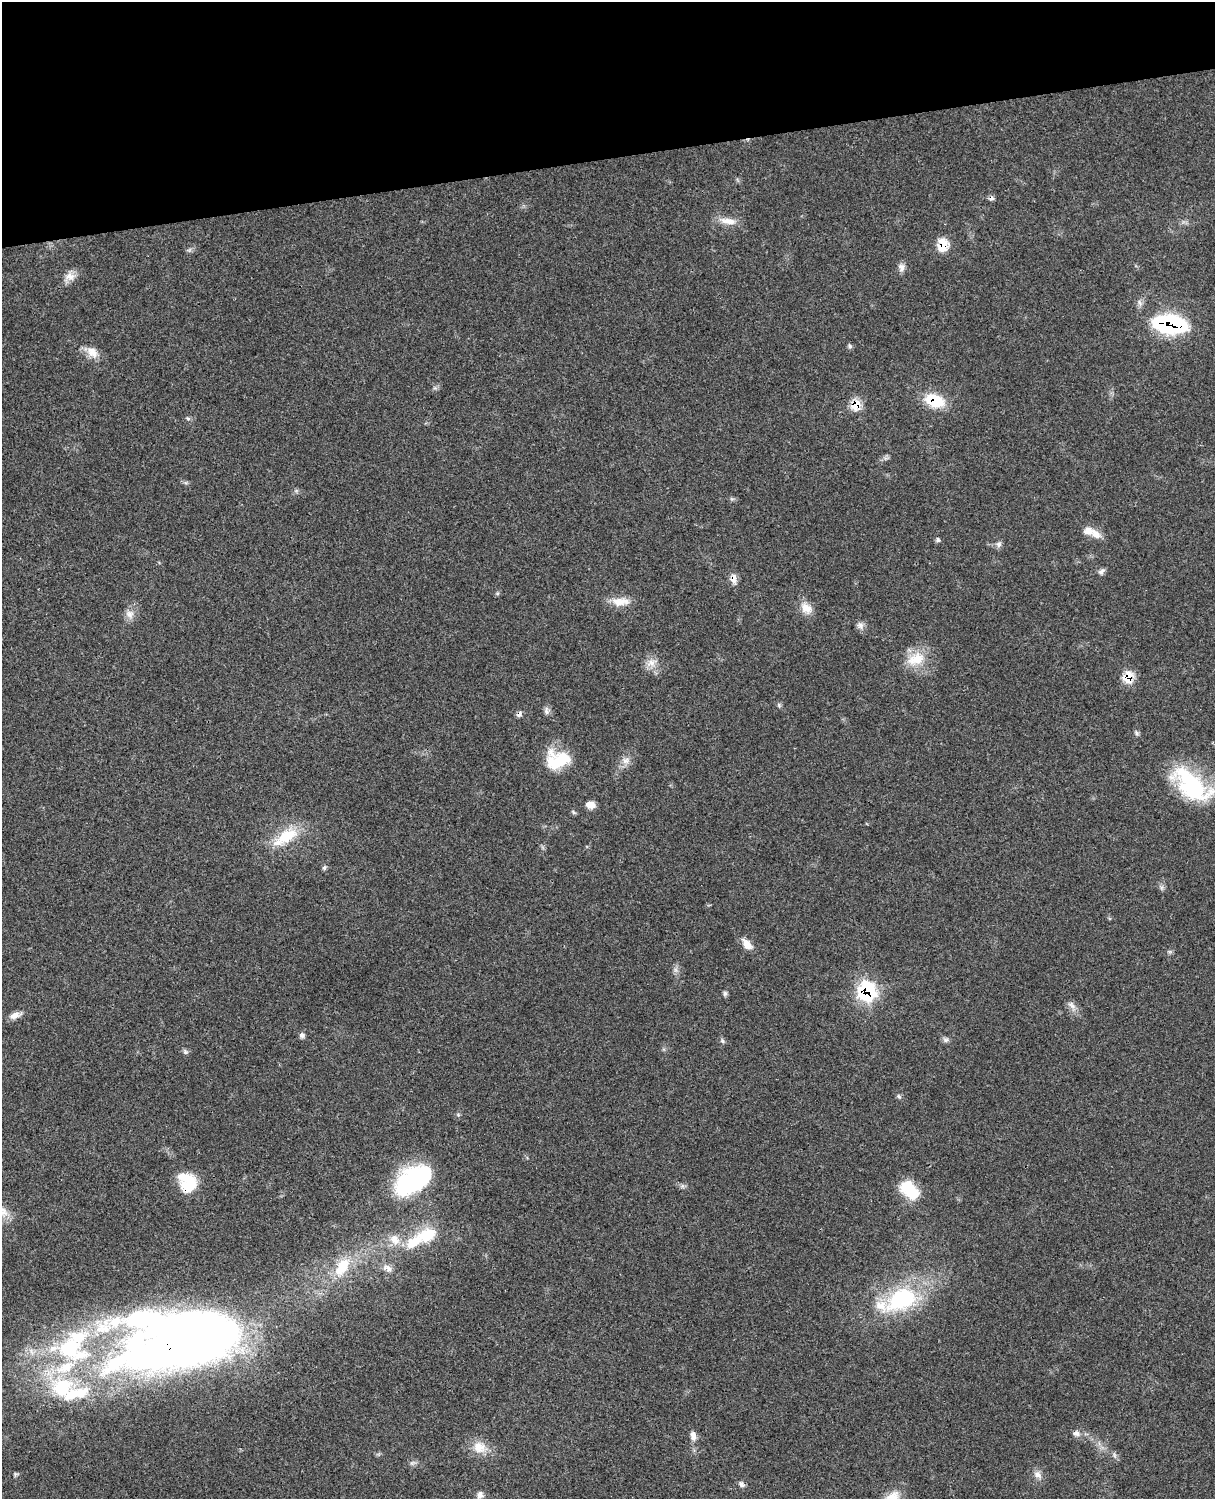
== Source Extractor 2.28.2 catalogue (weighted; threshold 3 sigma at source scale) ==
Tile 3 of 4 x 3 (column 3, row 1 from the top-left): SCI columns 2544-3756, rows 3270-4766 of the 5088 x 4928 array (HDU 1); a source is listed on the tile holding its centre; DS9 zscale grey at full resolution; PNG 1217 x 1501 px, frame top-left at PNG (2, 2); no overlay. Shown black and unused: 10% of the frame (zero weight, under 3 of 4 exposures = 6% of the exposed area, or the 3 px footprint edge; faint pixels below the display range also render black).
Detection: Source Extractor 2.28.2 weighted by HDU 2 'WHT'; one run over the whole footprint, this tile lists its part. Background 0.0761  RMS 0.0058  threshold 0.026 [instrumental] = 3 sigma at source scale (4.5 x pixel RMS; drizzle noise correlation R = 1.50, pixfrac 1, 0.05/0.05 arcsec/px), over >= 5 px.
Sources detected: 70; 2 inside a brighter object's white glare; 1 cosmic-ray / hot-pixel residue — not listed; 7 inside a brighter listed object's ellipse — not listed separately; the other 60 listed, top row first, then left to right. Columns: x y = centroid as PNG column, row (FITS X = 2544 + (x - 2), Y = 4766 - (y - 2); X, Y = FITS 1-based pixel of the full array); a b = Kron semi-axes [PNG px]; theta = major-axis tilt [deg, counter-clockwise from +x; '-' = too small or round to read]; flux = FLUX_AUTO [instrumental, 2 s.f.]
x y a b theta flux
728 221 24 9 -7 6.6
943 245 15 12 83 10
901 267 11 8 -85 2.7
70 276 15 12 -4 5
1170 324 27 13 -7 90
850 346 6 5 - 1
92 352 18 12 -44 6.4
935 401 21 13 -20 20
856 404 9 7 60 15
188 418 7 4 -19 0.88
1095 533 19 10 -39 5.7
938 540 6 5 - 1
999 544 8 8 - 1.9
1101 571 11 5 38 1.7
733 578 14 8 -83 3.8
620 602 25 10 2 8
806 608 18 12 -43 6.4
129 614 12 11 - 4.2
860 625 11 9 -50 2.6
916 659 27 17 22 14
651 663 15 10 19 5.1
1128 677 10 8 75 13
779 705 6 5 - 0.96
546 711 12 6 -85 2
519 714 9 6 51 1.8
1136 733 8 5 -71 1.1
557 760 28 21 5 23
626 761 11 9 1 3.6
1193 788 52 28 -25 49
591 805 10 7 -5 4.8
286 837 38 15 34 20
324 867 7 5 68 1.1
747 944 14 9 -47 5.5
867 991 11 10 - 72
725 993 7 5 76 1.2
1072 1005 13 7 -39 2.9
14 1015 13 8 24 3.9
302 1035 7 7 - 1.6
946 1040 8 6 -13 1.6
722 1041 7 5 -69 1.2
185 1052 8 6 -46 1.3
899 1096 7 5 -45 1.1
413 1180 37 20 34 85
188 1186 22 16 49 17
682 1186 7 5 46 1.2
909 1190 23 14 -44 20
428 1235 25 17 25 18
395 1240 15 12 -59 6.9
342 1267 31 16 58 18
387 1268 14 8 -27 3.4
901 1299 43 28 28 57
187 1343 131 55 12 660
62 1387 36 30 9 44
1076 1433 10 8 -12 2.5
693 1436 12 8 -78 3.3
479 1447 20 16 -21 9
1114 1455 7 4 -72 1.2
1037 1474 11 9 -26 3.2
742 1484 8 6 -43 1.8
480 1495 10 8 -72 2.4
Overlapping masked pixels (flux is a lower limit): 10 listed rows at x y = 943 245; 1170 324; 935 401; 856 404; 733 578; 1128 677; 519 714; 867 991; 188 1186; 187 1343
Isophote crosses this tile's border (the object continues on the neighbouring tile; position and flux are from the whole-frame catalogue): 1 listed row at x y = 1193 788